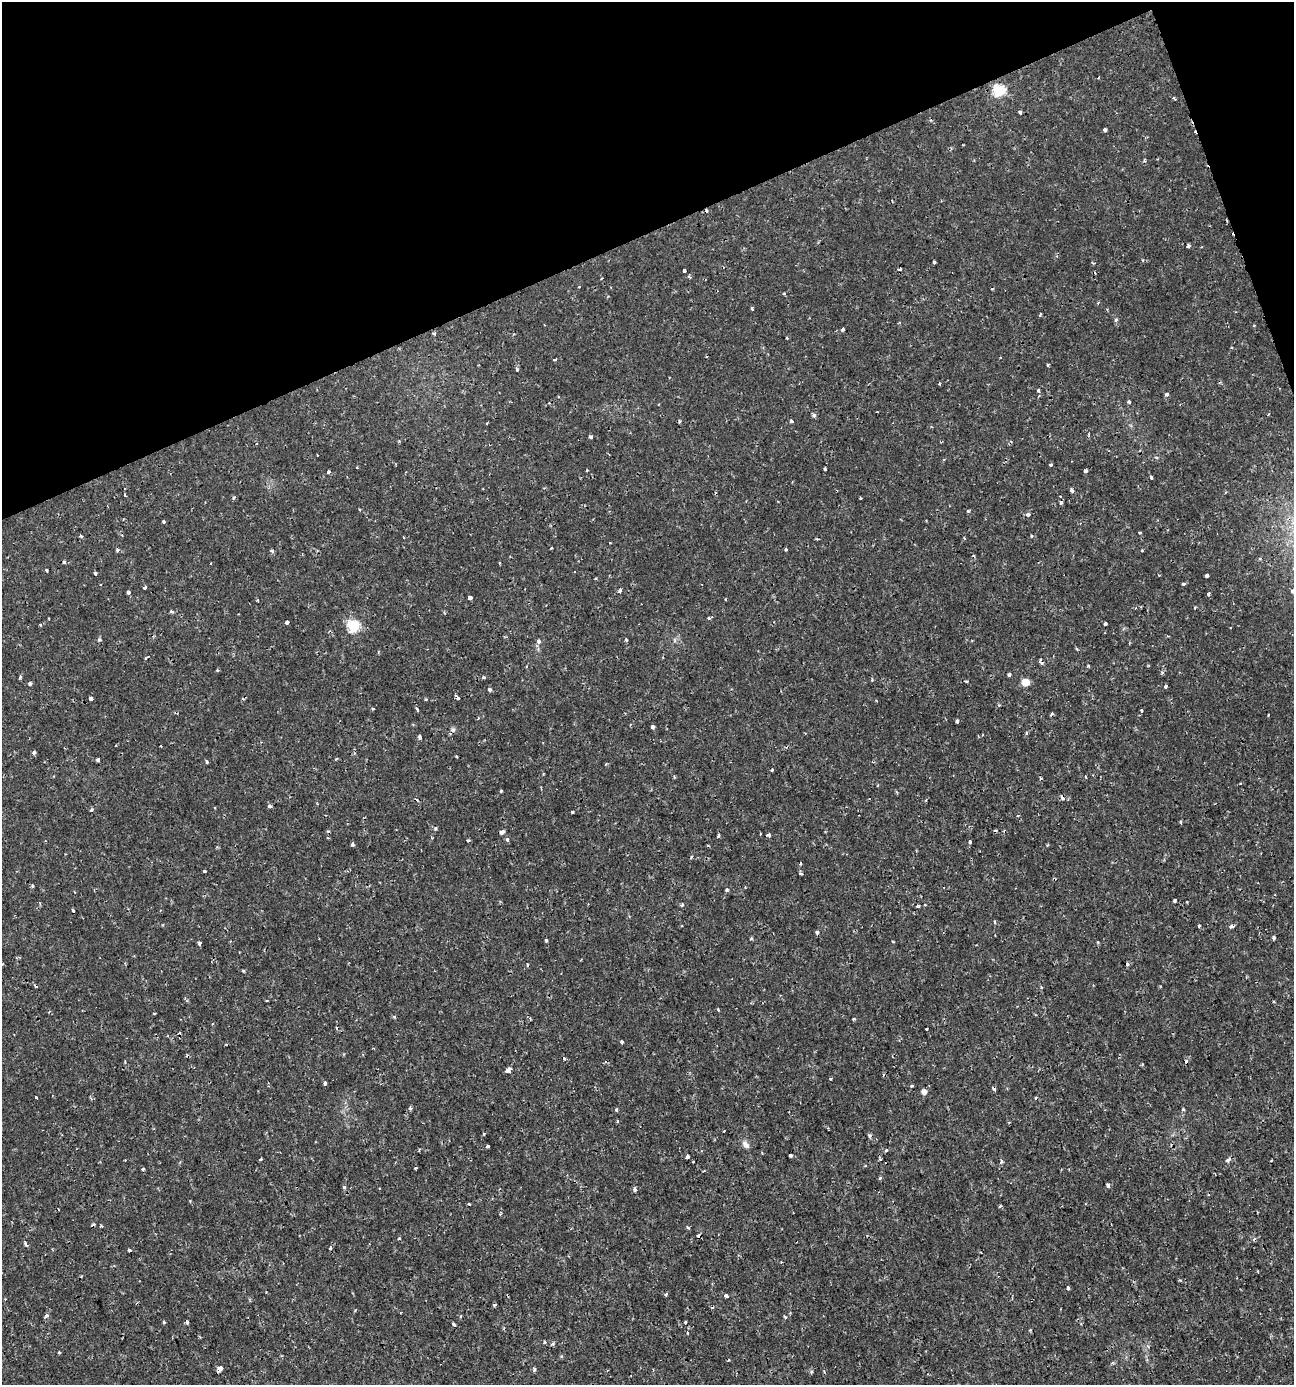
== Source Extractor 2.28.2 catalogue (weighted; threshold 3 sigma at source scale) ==
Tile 3 of 4 x 4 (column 3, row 1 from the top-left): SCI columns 2721-4012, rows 4154-5536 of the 5402 x 5549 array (HDU 1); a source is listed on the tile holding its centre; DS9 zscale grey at full resolution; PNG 1296 x 1387 px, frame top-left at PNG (2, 2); no overlay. Shown black and unused: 19% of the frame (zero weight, under 2 of 3 exposures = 1% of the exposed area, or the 3 px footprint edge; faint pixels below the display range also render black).
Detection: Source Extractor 2.28.2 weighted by HDU 2 'WHT'; one run over the whole footprint, this tile lists its part. Background 0.00186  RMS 0.0011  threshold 0.00477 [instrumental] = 3 sigma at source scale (4.5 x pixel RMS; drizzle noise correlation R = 1.50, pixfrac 1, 0.0396/0.0396 arcsec/px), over >= 5 px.
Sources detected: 226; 26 cosmic-ray / hot-pixel residue — not listed; the other 200 listed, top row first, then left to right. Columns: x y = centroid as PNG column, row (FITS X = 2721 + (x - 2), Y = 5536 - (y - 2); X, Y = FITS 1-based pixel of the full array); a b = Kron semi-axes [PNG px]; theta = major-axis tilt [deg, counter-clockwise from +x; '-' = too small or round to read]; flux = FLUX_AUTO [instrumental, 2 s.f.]
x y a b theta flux
1098 78 3 2 - 0.079
999 91 6 6 - 10
1020 112 4 3 - 0.4
1105 130 4 4 - 0.39
1144 160 5 3 - 0.11
1188 246 4 3 - 0.23
934 262 3 3 - 0.13
900 269 3 3 - 0.29
684 270 3 3 - 0.31
579 287 3 2 - 0.18
784 293 3 3 - 0.12
752 308 3 3 - 0.19
1040 314 3 3 - 0.12
1116 320 5 4 - 0.16
1254 326 4 3 - 0.088
843 330 4 3 - 0.24
434 333 4 3 - 0.17
514 334 4 3 - 0.088
787 338 3 2 - 0.11
1232 347 3 3 - 0.11
555 360 3 2 - 0.16
1048 365 3 3 - 0.17
517 369 5 4 - 0.23
939 384 4 3 - 0.09
1038 390 4 3 - 0.17
1167 394 4 3 - 0.33
1129 402 3 3 - 0.32
814 415 5 5 - 0.23
791 421 3 3 - 0.29
590 437 3 3 - 0.26
317 455 2 2 - 0.089
1051 465 3 3 - 0.14
357 467 3 3 - 0.078
825 469 3 3 - 0.25
587 470 3 2 - 0.1
1085 471 4 3 - 0.75
329 472 4 3 - 0.18
1151 477 4 3 - 0.5
1072 490 4 4 - 0.27
125 495 4 2 - 0.093
233 497 5 4 - 0.15
860 498 3 2 - 0.099
1061 503 4 4 - 0.21
968 511 3 3 - 0.17
1028 514 4 4 - 0.35
164 522 4 3 - 0.13
1140 533 4 2 - 0.11
81 536 4 3 - 0.23
1031 536 4 3 - 0.12
610 543 3 2 - 0.083
551 548 3 3 - 0.14
786 549 3 3 - 0.29
117 550 5 4 - 0.15
1142 550 3 3 - 0.088
272 551 5 3 - 0.19
64 562 4 3 - 0.2
95 573 3 3 - 0.52
1207 575 4 3 - 0.42
1183 584 4 3 - 0.17
145 587 4 3 - 0.3
620 591 4 3 - 0.67
1292 591 4 4 - 0.28
129 592 3 3 - 0.33
1209 594 3 3 - 0.32
470 597 3 3 - 1
1195 608 4 2 - 0.11
171 611 6 4 -9 0.18
709 619 4 3 - 0.16
287 622 3 3 - 0.45
1105 623 3 3 - 0.32
40 625 3 3 - 0.11
354 626 6 6 - 10
99 640 5 4 - 0.14
626 640 4 3 - 0.15
539 641 5 4 - 0.37
146 658 6 2 45 0.12
1088 666 4 4 - 0.12
217 670 4 3 - 0.092
1009 674 4 3 - 0.2
20 677 4 3 - 0.17
483 677 5 4 - 0.15
966 681 5 3 - 0.096
1025 682 5 5 - 2.5
30 684 4 3 - 0.39
1166 686 3 3 - 0.32
490 689 5 4 - 0.22
458 698 5 3 - 0.74
91 699 4 3 - 0.5
999 705 4 3 - 0.11
417 709 4 3 - 0.18
1141 711 3 3 - 0.59
957 721 3 3 - 0.33
652 727 4 3 - 0.49
453 730 7 6 - 0.27
1026 733 5 3 - 0.14
419 736 4 3 - 0.26
161 746 2 2 - 0.093
34 752 4 3 - 0.31
456 756 3 2 - 0.12
98 760 4 3 - 0.35
207 762 4 3 - 0.16
543 774 3 2 - 0.11
1085 776 4 2 - 0.097
501 791 3 3 - 0.14
1062 798 4 3 - 0.62
269 806 4 3 - 0.47
91 810 4 3 - 0.2
572 812 3 3 - 0.24
1017 816 3 2 - 0.098
1180 822 4 3 - 0.14
436 829 4 4 - 0.19
1004 831 4 3 - 0.097
502 832 5 4 - 0.5
768 834 4 3 - 2
718 836 3 3 - 0.25
468 840 5 3 - 0.11
507 840 4 3 - 0.35
970 842 4 3 - 0.19
352 844 4 3 - 0.25
801 863 4 2 - 0.11
204 871 3 3 - 0.27
800 873 5 3 - 0.15
32 886 4 4 - 0.16
727 890 4 3 - 0.18
1174 901 3 3 - 0.22
1187 902 3 2 - 0.077
682 905 4 3 - 0.23
918 906 4 3 - 0.18
73 910 3 3 - 0.16
995 922 4 3 - 0.17
1199 926 4 3 - 0.16
1231 926 6 5 - 0.23
817 932 5 4 - 0.18
751 938 4 3 - 0.15
1273 938 4 3 - 0.21
546 940 3 3 - 0.27
230 941 3 3 - 0.073
893 941 3 2 - 0.11
1098 942 4 3 - 0.089
199 943 4 4 - 0.21
527 965 3 3 - 0.2
243 971 5 3 - 0.12
718 1009 4 3 - 0.12
154 1014 3 2 - 0.093
530 1018 4 3 - 0.13
853 1019 5 3 - 0.1
926 1029 3 2 - 0.12
622 1042 4 3 - 0.32
509 1070 5 4 - 1.6
831 1078 3 3 - 0.13
325 1083 4 3 - 0.22
912 1086 3 3 - 0.19
924 1091 5 5 - 0.62
36 1097 3 3 - 0.53
410 1108 4 3 - 0.27
1183 1109 4 4 - 0.12
616 1110 4 4 - 0.16
484 1134 3 3 - 0.11
869 1136 5 4 - 0.23
745 1144 11 7 -53 0.47
487 1146 3 3 - 0.47
419 1149 4 3 - 0.1
886 1151 3 3 - 0.34
790 1155 3 3 - 0.98
687 1156 4 3 - 0.34
261 1159 4 3 - 0.097
125 1160 2 2 - 0.098
1228 1160 8 4 33 0.29
1001 1162 4 4 - 0.26
415 1168 3 3 - 0.19
142 1169 3 3 - 0.29
880 1178 4 4 - 0.16
1108 1185 4 3 - 0.32
344 1187 4 4 - 0.16
634 1189 5 4 - 0.29
469 1204 3 3 - 0.14
1000 1206 3 2 - 0.18
500 1213 7 3 83 0.14
101 1226 4 3 - 0.14
688 1227 5 3 - 0.2
399 1238 4 4 - 0.12
26 1244 8 3 -58 0.19
330 1248 3 3 - 0.27
130 1251 3 3 - 0.39
1068 1288 3 3 - 0.31
665 1294 3 3 - 0.32
726 1295 4 3 - 0.6
494 1305 5 4 - 0.14
46 1316 4 3 - 0.39
785 1317 4 4 - 0.14
164 1322 3 3 - 0.24
187 1322 4 3 - 0.29
685 1322 3 3 - 0.33
454 1324 5 3 - 0.2
1030 1330 3 2 - 0.1
544 1342 4 4 - 0.12
553 1344 5 4 - 0.16
59 1353 3 3 - 0.12
220 1369 5 4 - 1.3
534 1369 6 4 72 0.17
Overlapping masked pixels (flux is a lower limit): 1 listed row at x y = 1062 798
Isophote crosses this tile's border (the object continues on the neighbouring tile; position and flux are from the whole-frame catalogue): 1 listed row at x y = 1292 591